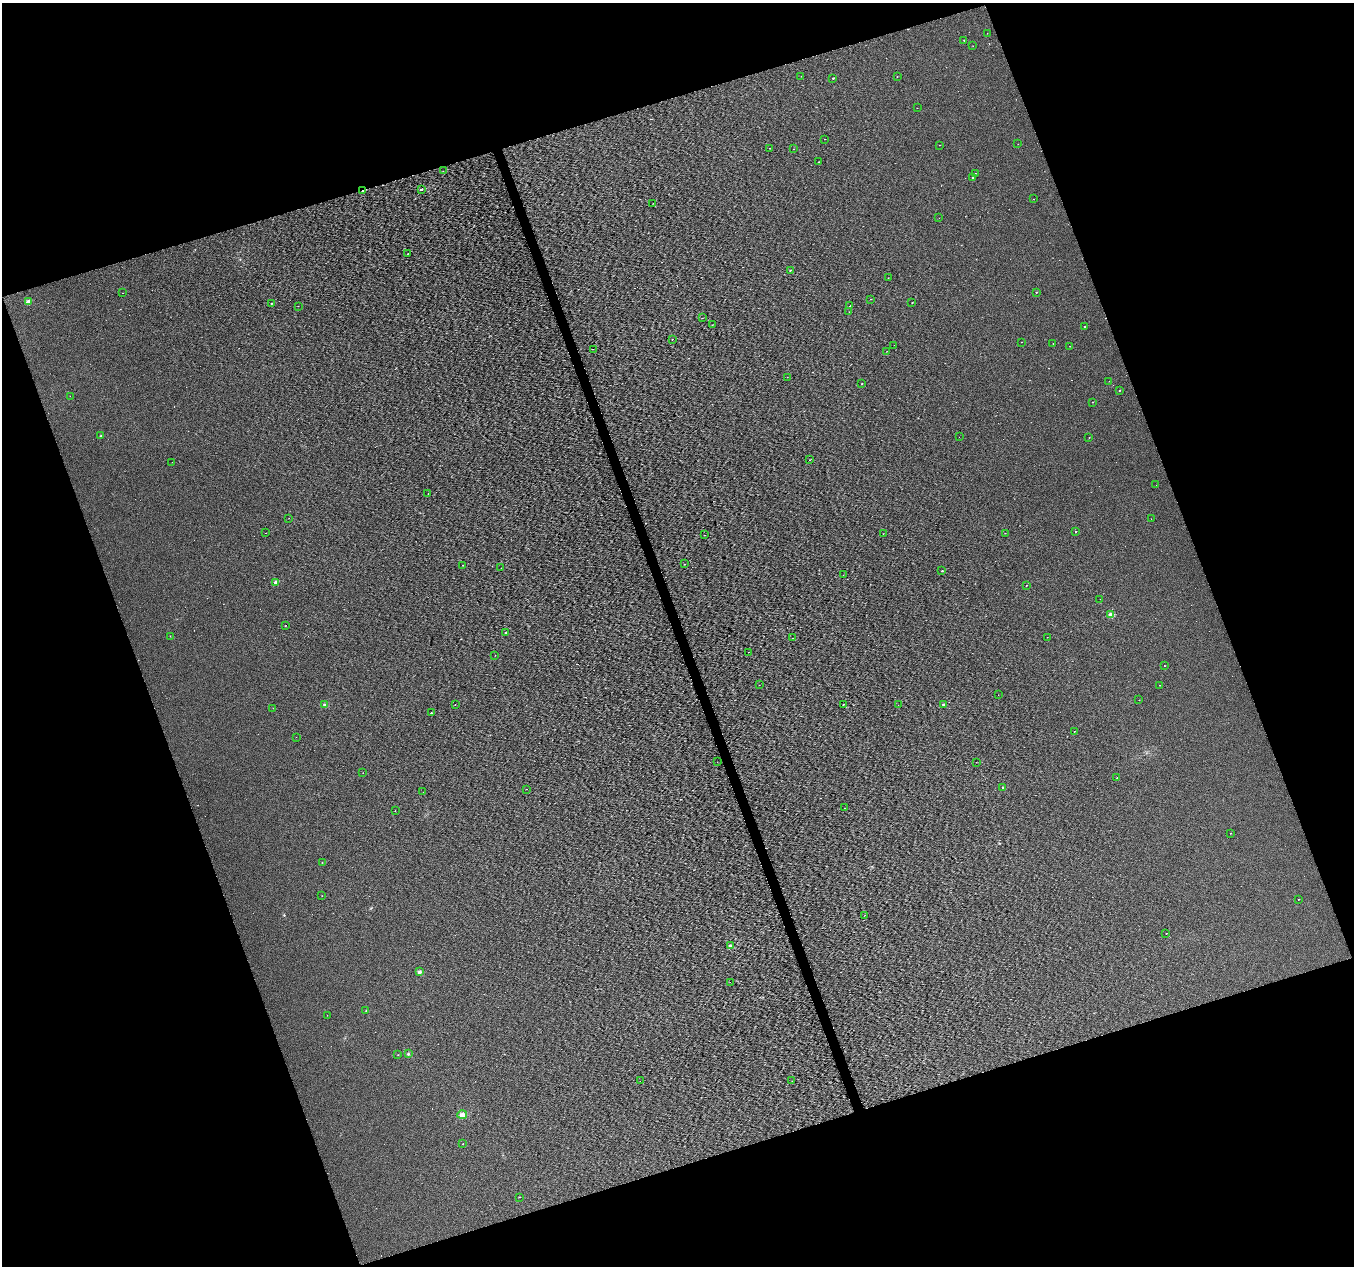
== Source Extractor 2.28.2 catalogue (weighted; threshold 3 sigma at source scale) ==
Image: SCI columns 1-5405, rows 63-5115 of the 5405 x 5232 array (HDU 1 of 3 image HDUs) = the unmasked area's bounding box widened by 8 px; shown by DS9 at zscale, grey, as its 4 x 4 block average (DS9 zoom 1 of the averaged frame): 1 PNG px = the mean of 4 x 4 image px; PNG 1356 x 1268 px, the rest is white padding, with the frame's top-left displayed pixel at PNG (2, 3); every listed detection drawn as its Kron ellipse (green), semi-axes under 4 PNG px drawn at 4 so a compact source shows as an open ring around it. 39% of this frame is shown black and not used: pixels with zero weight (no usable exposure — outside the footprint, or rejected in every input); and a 3 px margin inside the footprint's outer edge (the drizzle kernel's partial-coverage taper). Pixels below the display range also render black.
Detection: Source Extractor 2.28.2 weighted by HDU 2 'WHT'. Background 0.00189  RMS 0.019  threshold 0.0866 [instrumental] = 3 sigma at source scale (4.5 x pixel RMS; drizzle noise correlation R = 1.50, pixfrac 1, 0.0396/0.0396 arcsec/px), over >= 5 px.
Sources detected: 162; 1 too faint to see at this stretch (4 x 4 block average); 41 cosmic-ray / hot-pixel residue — neither listed nor drawn; the other 120 listed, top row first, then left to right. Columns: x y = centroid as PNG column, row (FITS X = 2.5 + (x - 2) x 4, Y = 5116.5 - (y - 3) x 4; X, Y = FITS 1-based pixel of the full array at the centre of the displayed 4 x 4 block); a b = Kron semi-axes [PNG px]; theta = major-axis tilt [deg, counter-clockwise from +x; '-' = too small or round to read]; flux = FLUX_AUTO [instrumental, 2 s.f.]
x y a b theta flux
987 33 2 2 - 2
964 40 2 2 - 7.5
973 46 2 2 - 2
801 76 2 2 - 2.1
897 77 2 2 - 4.1
833 78 2 2 - 18
917 108 2 2 - 2.7
824 139 2 2 - 2.6
1018 144 2 2 - 3.1
940 145 2 2 - 1.9
770 148 2 2 - 3
794 149 2 2 - 2.7
819 162 2 2 - 6.5
443 171 2 2 - 2.3
976 173 2 2 - 2.7
973 177 2 2 - 5
421 189 2 2 - 64
362 191 2 2 - 18
1033 199 2 2 - 3.2
653 203 2 2 - 2.8
939 218 2 2 - 1.9
408 253 2 2 - 4.3
790 270 2 2 - 7.6
888 278 2 2 - 2.5
1036 292 2 2 - 9.9
122 293 2 2 - 1.8
871 299 2 2 - 4.9
28 302 2 2 - 180
272 303 2 2 - 7.1
912 303 2 2 - 3.9
298 306 2 2 - 2.2
849 306 2 2 - 26000
849 312 2 2 - 2.6
702 318 2 2 - 2.7
712 325 2 2 - 2.3
1085 326 2 2 - 6.2
672 339 2 2 - 3.1
1021 342 2 2 - 2.5
1053 343 2 2 - 2.5
894 345 2 2 - 1.4
1070 346 2 2 - 2.2
593 349 2 2 - 1.8
887 351 2 2 - 2.1
787 377 2 2 - 1.5
1109 381 2 2 - 2.7
862 384 2 2 - 6.3
1119 390 2 2 - 6.1
70 396 2 2 - 2.7
1093 402 2 2 - 3.1
101 436 2 2 - 9.8
959 437 2 2 - 1.5
1089 437 2 2 - 3.8
809 460 2 2 - 3
172 462 2 2 - 1.8
1156 485 2 2 - 15
428 494 2 2 - 2.3
289 518 2 2 - 2.8
1151 519 2 2 - 1.5
1076 532 2 2 - 8.8
266 533 2 2 - 2.5
1005 533 2 2 - 2.8
883 534 2 2 - 2.4
705 535 2 2 - 2.4
684 564 2 2 - 5
463 565 2 2 - 2.8
501 568 2 2 - 2.1
942 571 2 2 - 11
843 575 2 2 - 1.8
275 582 2 2 - 60
1026 586 2 2 - 5.4
1100 599 2 2 - 2.1
1111 615 2 2 - 310
286 625 2 2 - 2.3
506 632 2 2 - 13
170 636 2 2 - 2.7
1047 637 2 2 - 2.7
793 638 2 2 - 6.9
748 652 2 2 - 2.8
495 656 2 2 - 1.6
1164 666 2 2 - 3
759 685 2 2 - 2
1160 685 2 2 - 4
998 695 2 2 - 2
1139 700 2 2 - 2.7
455 704 2 2 - 2.8
843 704 2 2 - 9.3
325 705 2 2 - 8.2
898 705 2 2 - 1.6
944 705 2 2 - 58
273 708 2 2 - 1.9
431 713 2 2 - 3.9
1074 731 2 2 - 3.5
296 737 2 2 - 1.3
717 762 2 2 - 2.7
976 762 2 2 - 1.7
363 773 2 2 - 2
1117 778 2 2 - 2.1
1003 787 2 2 - 4.8
526 789 2 2 - 3.2
423 792 2 2 - 4.2
844 808 2 2 - 3.5
395 811 2 2 - 1.6
1230 833 2 2 - 4.4
322 863 2 2 - 3.2
322 896 2 2 - 2
1298 899 2 2 - 49
865 915 2 2 - 2.6
1166 933 2 2 - 3.6
730 946 4 2 - 15
419 972 3 3 - 17
730 982 2 2 - 1.4
366 1010 2 2 - 3.4
327 1015 2 2 - 2.4
408 1054 2 2 - 7.5
398 1055 2 2 - 2.3
640 1081 2 2 - 4.6
792 1081 2 2 - 1.5
462 1114 5 3 - 30
463 1144 2 2 - 5
519 1197 2 2 - 3.6
Overlapping masked pixels (flux is a lower limit): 1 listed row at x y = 362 191
Diffuse or blended objects may show on this block-average render without a row.